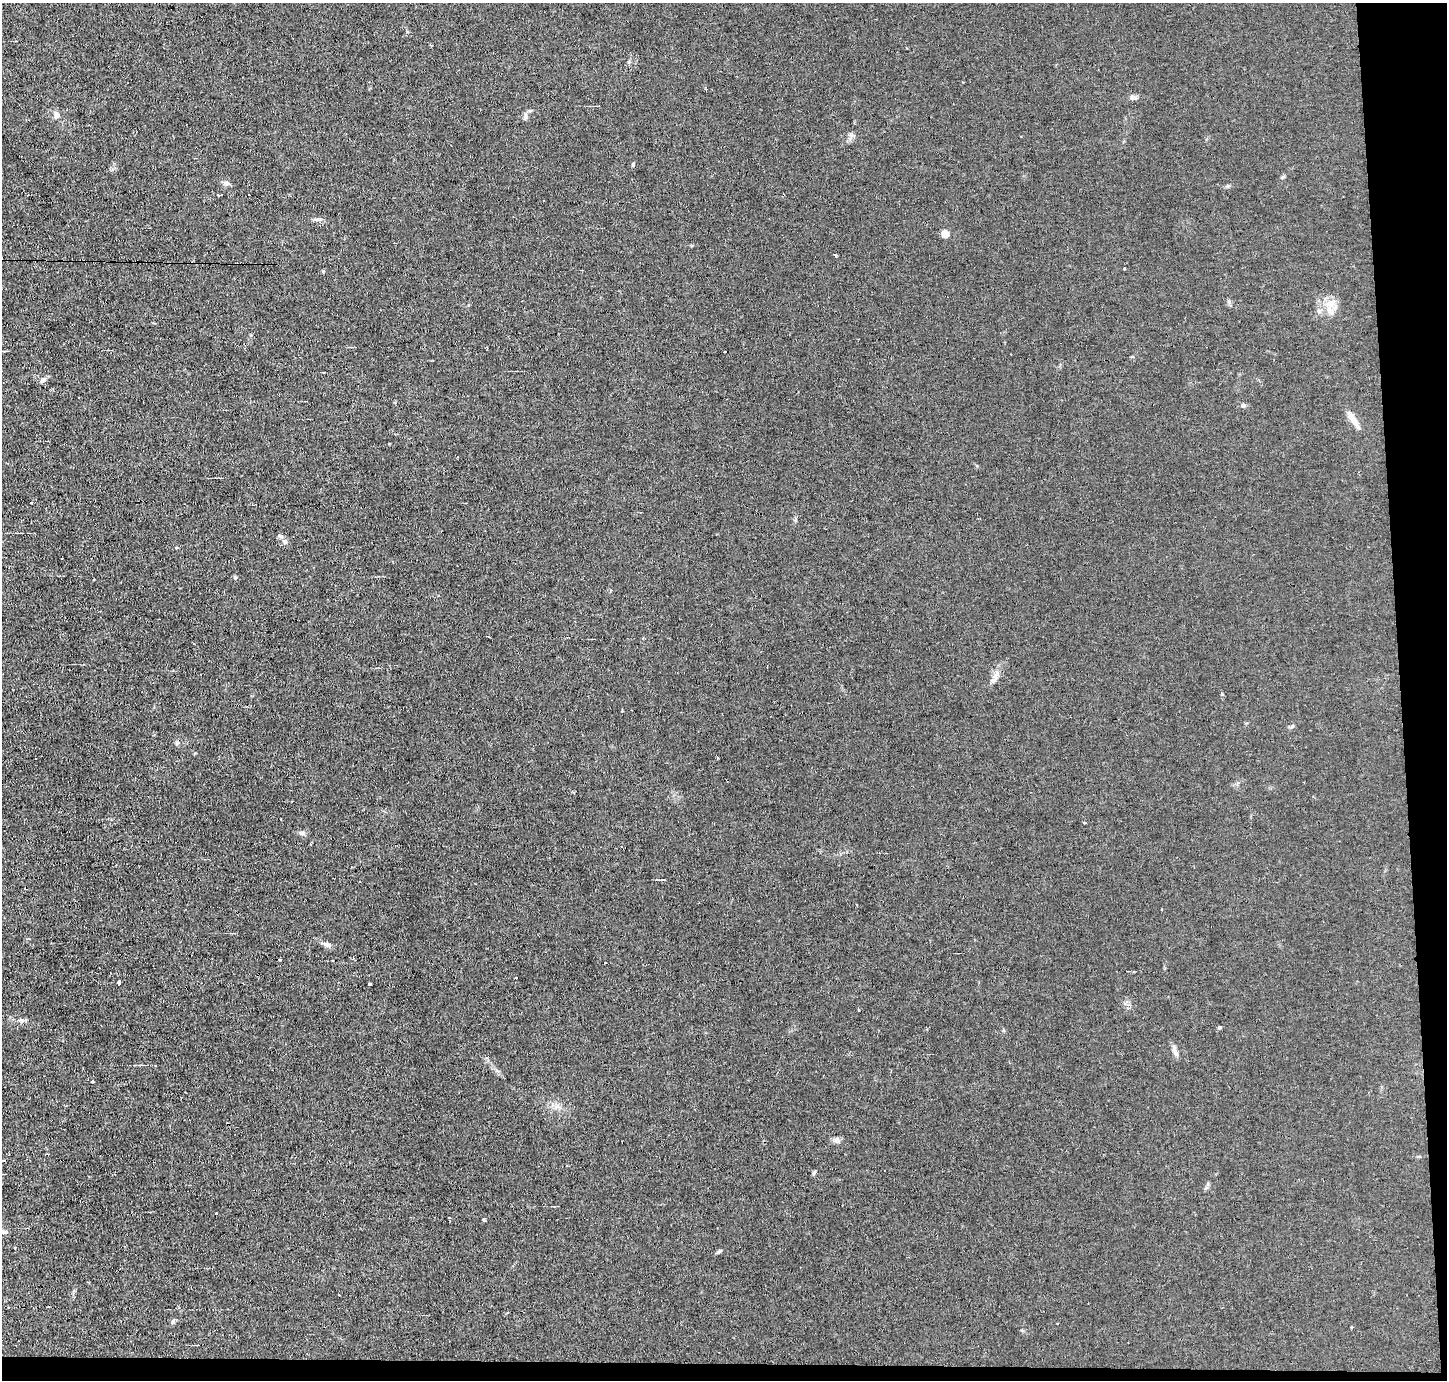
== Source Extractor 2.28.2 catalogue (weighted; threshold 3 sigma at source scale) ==
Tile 9 of 3 x 3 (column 3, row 3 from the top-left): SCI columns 2890-4334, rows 84-1461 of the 4334 x 4301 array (HDU 1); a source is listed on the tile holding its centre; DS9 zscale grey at full resolution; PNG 1449 x 1382 px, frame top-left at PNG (2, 3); no overlay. Shown black and unused: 4% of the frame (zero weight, under 2 of 3 exposures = <1% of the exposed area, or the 3 px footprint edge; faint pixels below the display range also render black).
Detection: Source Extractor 2.28.2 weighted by HDU 2 'WHT'; one run over the whole footprint, this tile lists its part. Background 0.0437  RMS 0.0066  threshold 0.0296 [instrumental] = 3 sigma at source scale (4.5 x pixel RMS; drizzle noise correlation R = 1.50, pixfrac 1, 0.05/0.05 arcsec/px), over >= 5 px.
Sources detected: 49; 9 cosmic-ray / hot-pixel residue — not listed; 1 inside a brighter listed object's ellipse — not listed separately; the other 39 listed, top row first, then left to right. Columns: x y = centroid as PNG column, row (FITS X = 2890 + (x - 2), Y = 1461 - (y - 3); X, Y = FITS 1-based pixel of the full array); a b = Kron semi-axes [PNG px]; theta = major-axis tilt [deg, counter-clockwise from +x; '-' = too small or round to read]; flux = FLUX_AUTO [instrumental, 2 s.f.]
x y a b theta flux
962 82 2 2 - 0.43
706 89 3 3 - 0.58
1133 97 8 7 - 1.9
57 115 9 6 -82 2.5
525 116 11 4 87 1.6
633 164 6 3 73 0.66
226 183 8 5 -2 1.9
945 233 5 4 - 13
835 255 4 3 - 0.6
1124 268 3 2 - 0.55
1330 304 15 9 40 6.7
725 352 3 2 - 1.7
324 372 3 2 - 0.86
43 380 9 7 41 2.1
1243 405 5 5 - 1.2
1352 418 23 7 -57 5.9
31 502 3 3 - 1.6
285 541 7 5 -21 1.6
997 675 14 5 51 3.2
1222 694 4 3 - 0.57
1084 823 4 3 - 0.59
302 833 9 5 -7 1.8
327 945 9 7 -22 2.3
280 959 3 2 - 0.81
1134 971 3 2 - 1.2
119 982 4 4 - 5.4
370 985 3 3 - 5.8
22 1020 7 4 -18 1.3
1220 1027 4 4 - 1
1175 1051 14 6 -72 2.6
92 1081 3 3 - 0.9
837 1140 8 6 -69 1.7
814 1173 6 5 - 0.93
216 1214 3 3 - 1.6
484 1220 5 4 - 0.77
4 1232 6 5 - 1.1
720 1251 7 4 27 1.1
339 1295 3 2 - 0.73
173 1321 6 4 72 0.95
Unlisted compact peaks at least as high as the median listed source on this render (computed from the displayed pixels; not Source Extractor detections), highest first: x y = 235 578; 1292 726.